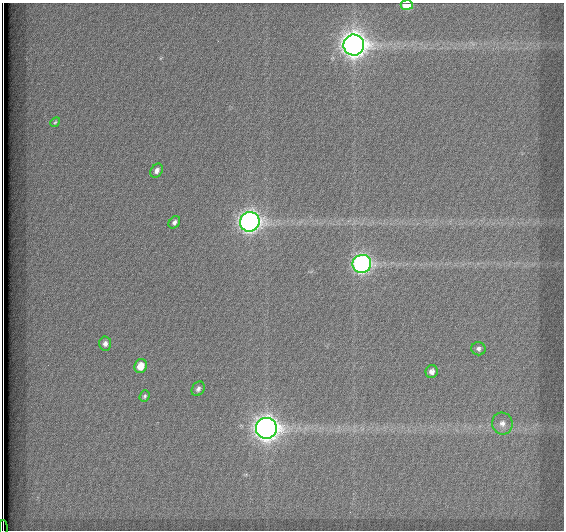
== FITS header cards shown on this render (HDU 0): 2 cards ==
NAXIS1  =                  562          / # of pixels in <axis direction>
NAXIS2  =                  528          / # of pixels in <axis direction>

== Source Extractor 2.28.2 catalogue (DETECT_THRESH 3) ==
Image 562 x 528 px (HDU 0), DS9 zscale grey, 1 PNG px = 1 image px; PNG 566 x 532 px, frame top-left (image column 1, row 528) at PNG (2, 3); each listed source drawn as its Kron ellipse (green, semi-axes under 4 px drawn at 4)
Background 1800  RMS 5.2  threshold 15.6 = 3 sigma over >= 5 px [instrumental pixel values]
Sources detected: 16; all 16 listed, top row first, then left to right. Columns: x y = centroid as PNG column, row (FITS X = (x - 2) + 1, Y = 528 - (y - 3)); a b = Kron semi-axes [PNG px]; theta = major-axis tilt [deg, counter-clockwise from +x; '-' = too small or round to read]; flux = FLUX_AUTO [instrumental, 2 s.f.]
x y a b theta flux
407 5 6 4 -6 10000
354 45 10 10 - 330000
55 122 5 4 - 500
157 171 7 5 56 1500
174 222 7 5 51 1100
250 222 10 9 - 190000
362 264 9 9 - 110000
105 343 7 6 - 1600
478 349 7 6 - 1200
141 366 7 6 - 5900
432 372 6 6 - 1800
198 389 8 6 61 1300
145 396 6 5 - 730
502 424 11 10 - 3000
266 428 10 10 - 320000
3 528 8 2 -89 1900
At the frame edge (FLAGS 8, measured only in part): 2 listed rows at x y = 407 5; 3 528